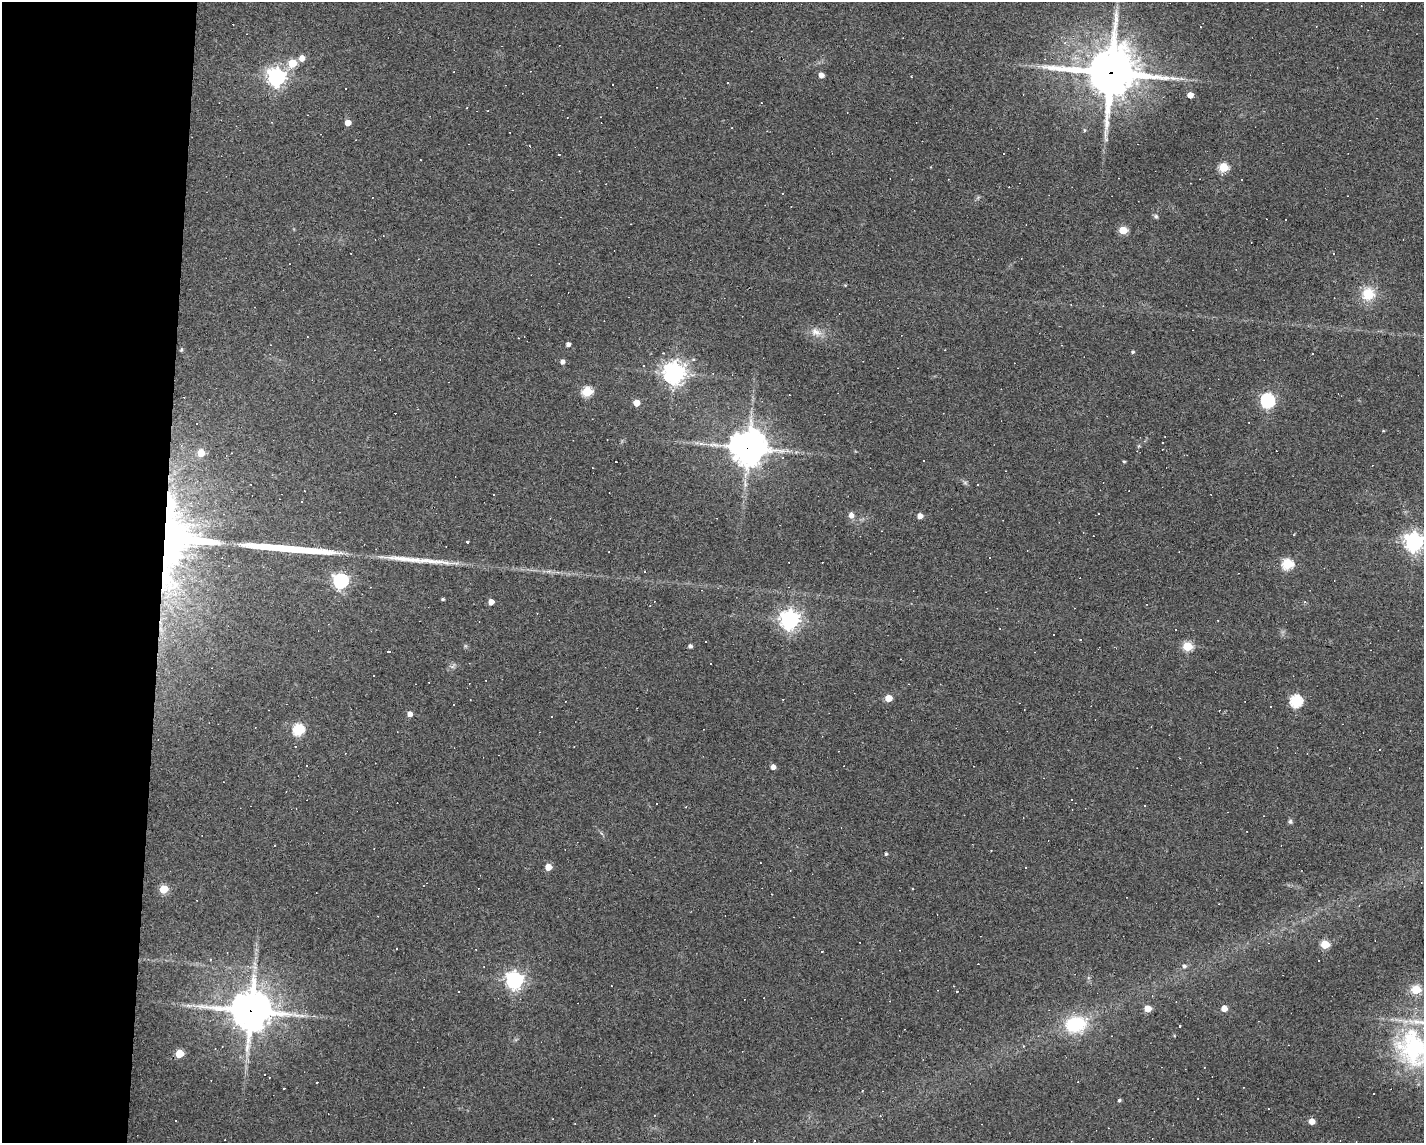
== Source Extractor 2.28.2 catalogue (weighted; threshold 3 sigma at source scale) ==
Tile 4 of 3 x 4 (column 1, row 2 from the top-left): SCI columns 104-1525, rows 2281-3421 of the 4583 x 4561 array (HDU 1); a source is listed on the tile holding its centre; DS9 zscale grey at full resolution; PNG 1426 x 1145 px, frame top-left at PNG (2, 2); no overlay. Shown black and unused: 11% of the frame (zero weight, under 3 of 4 exposures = <1% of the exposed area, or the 3 px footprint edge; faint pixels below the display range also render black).
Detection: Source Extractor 2.28.2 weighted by HDU 2 'WHT'; one run over the whole footprint, this tile lists its part. Background 0.0808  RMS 0.0057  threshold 0.0257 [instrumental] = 3 sigma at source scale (4.5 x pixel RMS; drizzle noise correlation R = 1.50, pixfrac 1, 0.05/0.05 arcsec/px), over >= 5 px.
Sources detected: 144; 1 too faint to see at this stretch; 56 cosmic-ray / hot-pixel residue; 2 long thin detections or spike segments (spike, bleed or trail) — not listed; the other 85 listed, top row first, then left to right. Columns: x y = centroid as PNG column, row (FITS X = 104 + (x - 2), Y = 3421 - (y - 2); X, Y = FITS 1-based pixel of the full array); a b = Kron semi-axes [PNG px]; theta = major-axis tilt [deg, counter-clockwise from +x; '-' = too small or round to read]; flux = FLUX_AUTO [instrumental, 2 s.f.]
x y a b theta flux
302 58 6 5 - 5.2
292 63 5 5 - 18
1111 72 18 16 0 2800
821 75 5 4 - 3.6
276 77 7 7 - 280
1190 95 5 4 - 6
348 123 5 4 - 6.9
732 128 3 2 - 0.38
1084 130 5 4 - 0.71
420 160 2 2 - 0.34
1223 167 5 4 - 54
1242 179 3 2 - 0.47
1156 216 6 5 - 1
1123 230 5 5 - 19
1334 253 3 3 - 1.4
1368 294 15 14 - 14
816 332 17 10 -28 5.5
568 344 4 4 - 2.3
181 350 5 4 - 0.71
1133 352 4 4 - 0.9
663 353 3 2 - 0.54
1312 354 2 2 - 0.34
562 361 5 4 - 2.4
674 373 7 7 - 480
587 391 5 5 - 37
1268 400 7 6 - 120
636 403 5 4 - 8.7
1383 431 4 3 - 0.47
1162 442 2 2 - 0.38
701 443 6 5 - 1.4
748 448 12 11 - 1100
201 453 5 5 - 12
1124 461 3 3 - 0.74
851 515 5 5 - 3.8
920 516 5 4 - 4.3
178 540 57 49 82 310
467 542 3 3 - 3.1
1414 542 7 7 - 330
1287 564 6 5 - 51
340 581 6 6 - 160
370 587 3 2 - 0.33
443 599 4 3 - 0.82
491 602 4 4 - 5.8
790 620 7 7 - 350
1054 634 3 3 - 1.2
1080 640 3 2 - 0.91
690 646 4 4 - 1.6
1187 646 5 5 - 32
388 651 3 3 - 4.9
452 667 7 4 0 1.3
888 698 5 5 - 12
1296 701 6 6 - 72
454 704 3 2 - 0.75
1270 707 3 2 - 0.6
410 714 5 4 - 3.6
298 730 6 5 - 58
773 767 4 4 - 3.4
657 804 3 3 - 1.2
1145 806 3 3 - 1.1
1290 821 7 5 -77 1.2
275 845 3 2 - 0.38
991 850 2 2 - 0.43
886 854 4 3 - 1
548 867 5 5 - 9.7
1025 868 3 3 - 1.5
163 889 5 5 - 21
1325 944 5 5 - 24
210 959 4 3 - 0.44
1319 961 3 2 - 0.98
1184 966 6 5 - 1.3
514 980 7 6 - 230
1416 990 5 5 - 29
188 1005 9 4 -19 1.6
1147 1008 5 4 - 11
1224 1008 5 4 - 7.1
251 1010 15 13 -3 1500
1076 1024 28 19 14 33
1180 1026 3 3 - 2.7
1023 1046 4 3 - 0.45
1413 1048 58 44 -69 84
179 1054 5 5 - 18
1374 1094 3 2 - 0.8
1119 1100 4 4 - 0.95
880 1116 3 3 - 0.47
1312 1121 4 4 - 7.2
Overlapping masked pixels (flux is a lower limit): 4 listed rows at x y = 1111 72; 748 448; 178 540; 251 1010
Isophote crosses this tile's border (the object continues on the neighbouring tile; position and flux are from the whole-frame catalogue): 2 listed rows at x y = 1414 542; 1413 1048